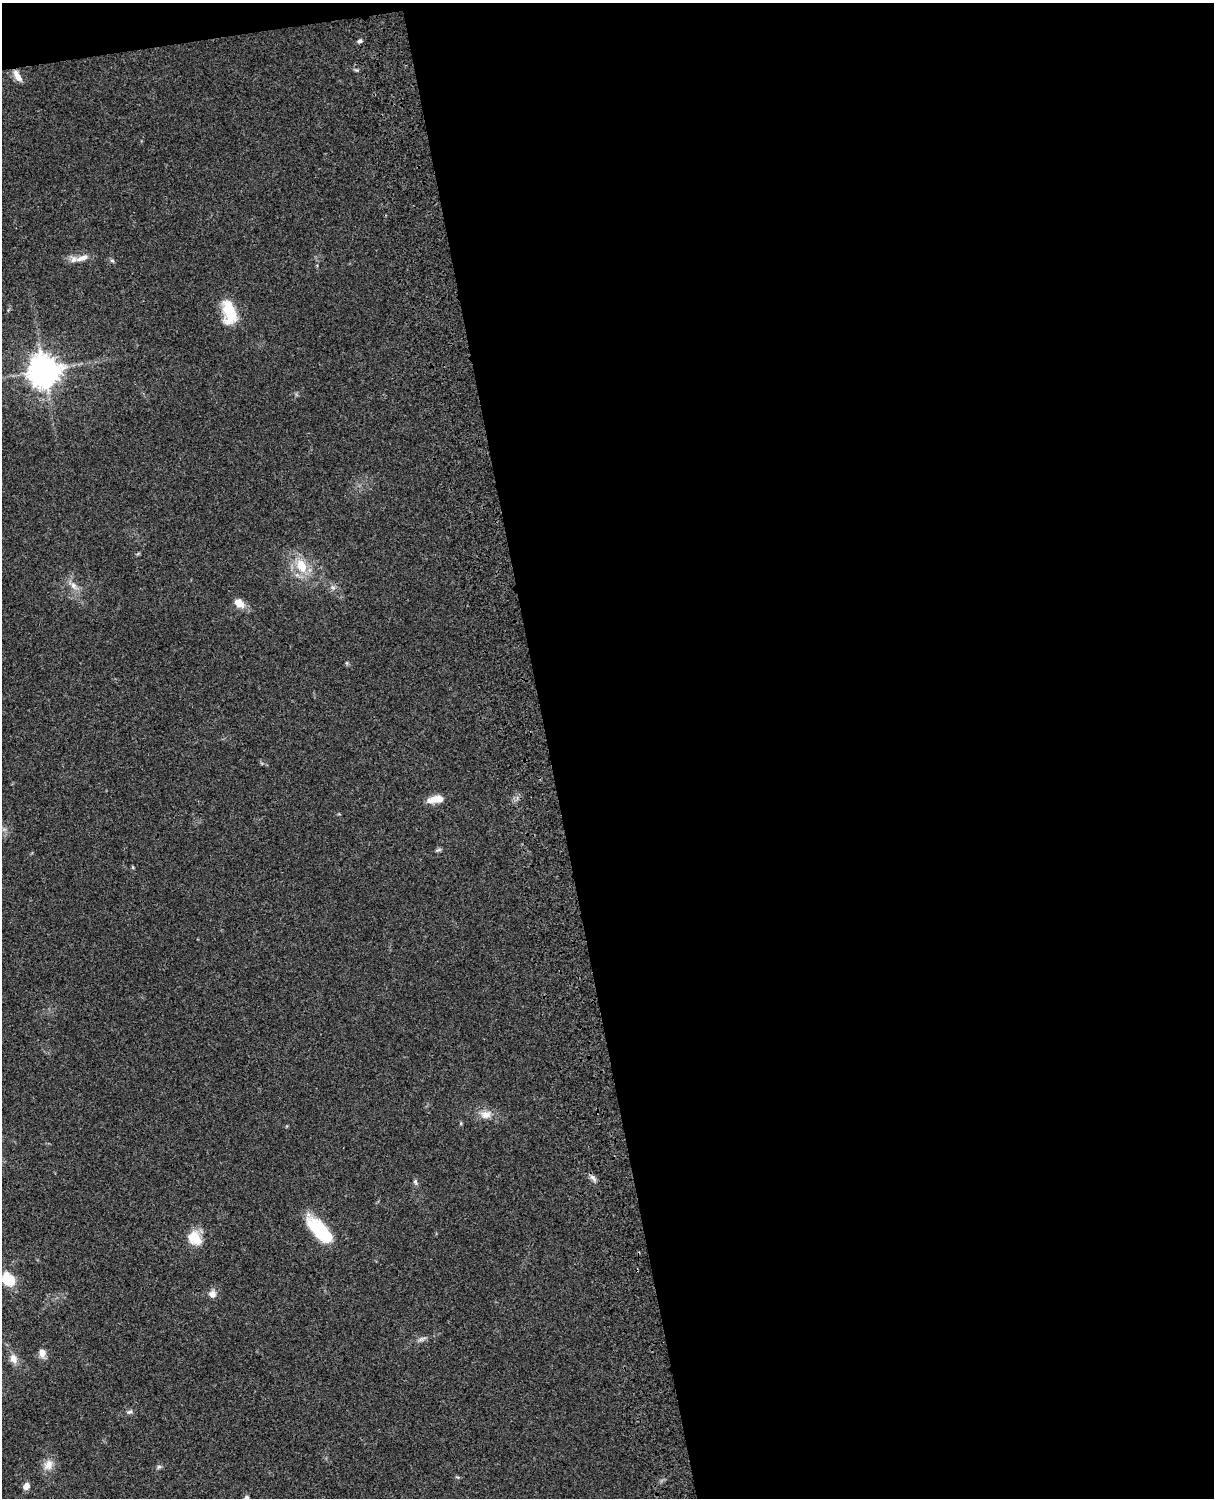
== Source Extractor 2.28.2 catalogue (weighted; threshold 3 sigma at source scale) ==
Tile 4 of 4 x 3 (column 4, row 1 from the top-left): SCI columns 3759-4970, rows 3269-4764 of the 5089 x 4927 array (HDU 1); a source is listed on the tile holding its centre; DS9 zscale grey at full resolution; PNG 1216 x 1500 px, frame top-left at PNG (2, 3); no overlay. Shown black and unused: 56% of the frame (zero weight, under 3 of 4 exposures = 6% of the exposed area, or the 3 px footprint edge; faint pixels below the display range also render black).
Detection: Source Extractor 2.28.2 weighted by HDU 2 'WHT'; one run over the whole footprint, this tile lists its part. Background 0.0965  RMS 0.0063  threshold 0.0282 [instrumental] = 3 sigma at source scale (4.5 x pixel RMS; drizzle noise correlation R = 1.50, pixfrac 1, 0.05/0.05 arcsec/px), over >= 5 px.
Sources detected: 28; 1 inside a brighter object's white glare — not listed; the other 27 listed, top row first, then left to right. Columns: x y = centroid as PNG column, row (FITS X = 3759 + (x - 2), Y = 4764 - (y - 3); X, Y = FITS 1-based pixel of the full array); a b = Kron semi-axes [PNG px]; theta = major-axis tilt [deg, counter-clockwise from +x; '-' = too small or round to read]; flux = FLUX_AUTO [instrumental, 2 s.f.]
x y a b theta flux
360 41 6 4 3 1.3
17 76 16 7 -59 4.7
82 258 22 7 19 5.5
112 260 6 4 -2 0.99
229 312 28 14 -78 21
44 370 10 10 - 920
301 566 20 13 -65 14
74 586 11 7 -51 3.8
333 588 7 4 -2 1.3
239 603 10 7 -42 7.8
436 799 19 8 9 8.2
438 850 9 4 21 1.1
486 1115 16 11 6 6
593 1178 11 5 -51 2.1
415 1182 7 5 -70 1.2
319 1230 32 13 -47 34
196 1240 22 14 -78 10
8 1279 15 12 -50 15
212 1294 9 8 - 3.8
421 1339 13 4 24 1.8
42 1353 12 8 -84 3.7
13 1358 13 9 -72 4.6
129 1412 9 4 25 1.4
48 1465 16 12 58 5.8
159 1467 7 5 29 1.2
26 1486 8 6 53 3.5
247 1498 8 6 -84 1.8
Overlapping masked pixels (flux is a lower limit): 1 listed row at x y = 44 370
Isophote crosses this tile's border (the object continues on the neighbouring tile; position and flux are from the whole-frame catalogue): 2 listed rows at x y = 8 1279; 247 1498